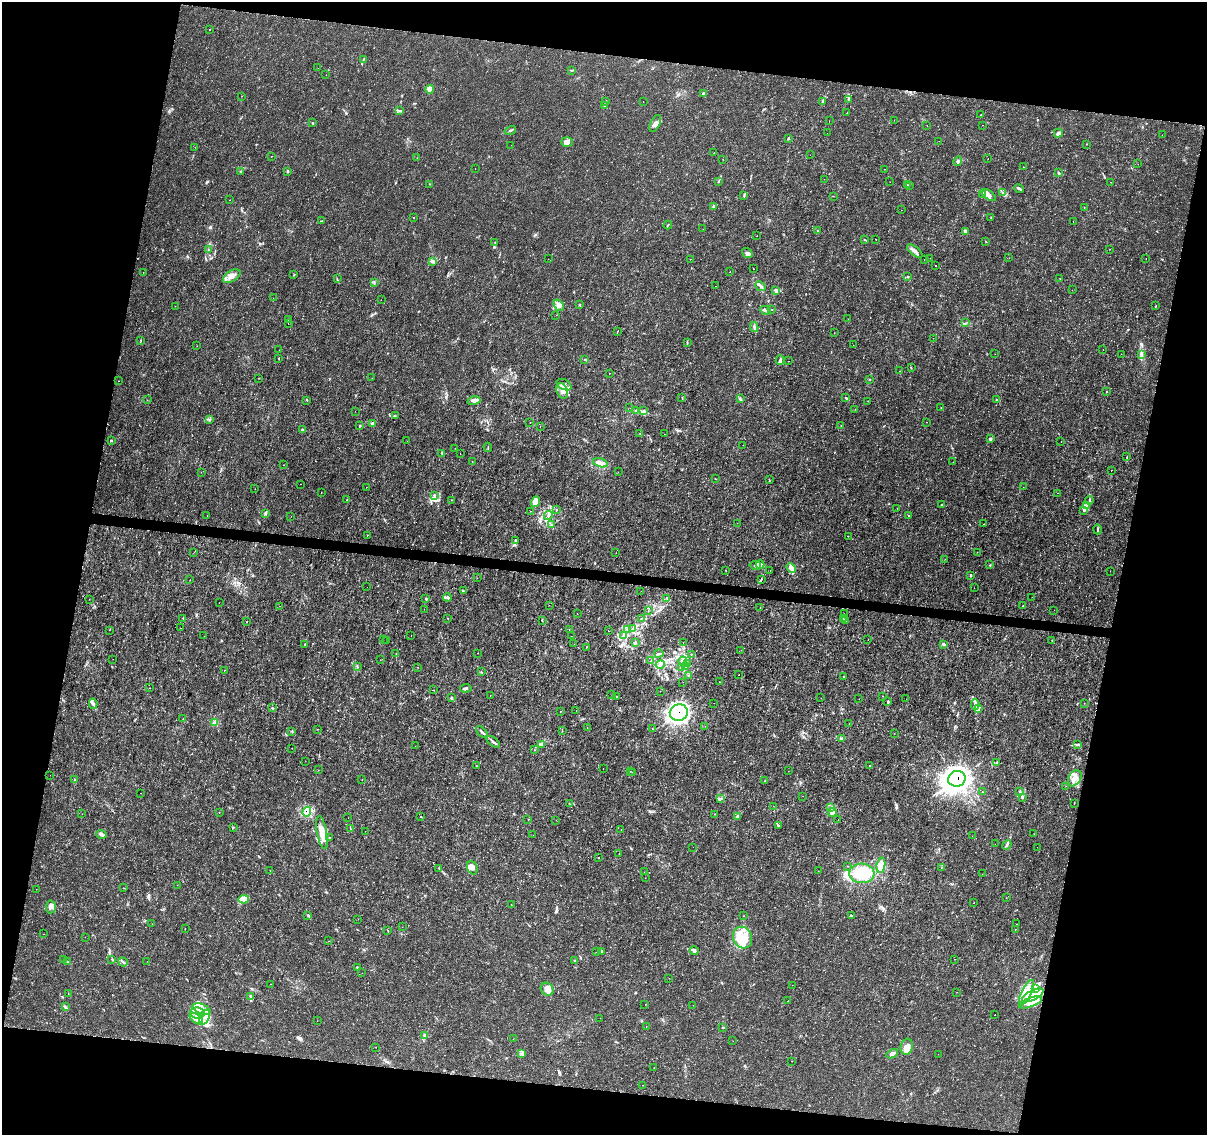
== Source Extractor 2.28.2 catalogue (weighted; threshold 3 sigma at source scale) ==
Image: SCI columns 14-4832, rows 287-4816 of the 4832 x 5042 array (HDU 1 of 3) = the unmasked area's bounding box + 8 px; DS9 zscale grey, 4 x 4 block average (1 PNG px = mean of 4 x 4 image px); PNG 1209 x 1137 px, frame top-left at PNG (2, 2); each listed source drawn as its Kron ellipse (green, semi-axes under 4 px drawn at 4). Shown black and unused: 24% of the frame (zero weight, under 3 of 4 exposures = <1% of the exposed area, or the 3 px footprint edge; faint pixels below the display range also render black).
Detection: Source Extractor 2.28.2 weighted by HDU 2 'WHT'. Background 0.00203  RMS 7.8e-04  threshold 0.00352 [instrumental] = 3 sigma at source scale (4.5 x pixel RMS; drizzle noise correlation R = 1.50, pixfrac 1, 0.0396/0.0396 arcsec/px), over >= 5 px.
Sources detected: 525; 1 too faint to see at this stretch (4 x 4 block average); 7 inside a brighter object's white glare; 9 cosmic-ray / hot-pixel residue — neither listed nor drawn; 4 coinciding with a brighter row at this scale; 33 inside a brighter listed object's ellipse — not listed separately; the other 471 listed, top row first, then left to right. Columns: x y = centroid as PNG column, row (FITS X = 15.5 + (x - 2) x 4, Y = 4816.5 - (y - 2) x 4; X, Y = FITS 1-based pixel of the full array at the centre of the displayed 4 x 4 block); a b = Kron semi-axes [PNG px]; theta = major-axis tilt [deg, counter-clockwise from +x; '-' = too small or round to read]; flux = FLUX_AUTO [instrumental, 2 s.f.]
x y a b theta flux
209 29 2 2 - 0.19
363 59 2 2 - 0.24
318 68 2 2 - 0.27
572 70 2 2 - 0.22
326 75 2 2 - 0.089
430 89 4 4 - 3.5
703 93 4 2 - 0.62
241 96 2 2 - 0.1
849 99 3 3 - 0.73
606 101 2 2 - 0.21
643 101 2 2 - 0.067
823 101 2 2 - 0.29
605 106 2 2 - 0.2
400 110 3 2 - 0.51
847 113 2 2 - 0.18
981 115 2 2 - 0.59
894 120 2 2 - 0.095
829 121 2 2 - 0.17
312 123 2 2 - 0.16
655 124 9 4 64 2.1
927 125 2 2 - 0.11
983 125 2 2 - 0.12
510 130 6 2 15 0.75
827 133 2 2 - 0.24
1058 133 4 2 - 1.6
1162 135 2 2 - 0.089
788 138 4 2 - 0.45
939 141 2 2 - 0.14
567 142 6 5 - 2.6
1087 144 2 2 - 0.15
511 145 2 2 - 0.065
195 147 2 2 - 0.17
714 153 2 2 - 0.46
810 155 2 2 - 0.062
271 156 2 2 - 0.18
417 158 2 2 - 0.08
723 159 2 2 - 0.13
988 159 2 2 - 0.18
958 161 5 3 - 1
1138 164 2 2 - 0.098
1024 167 2 2 - 0.16
475 169 2 2 - 0.1
884 169 2 2 - 0.14
241 172 3 2 - 0.31
287 172 3 2 - 0.48
1059 173 3 2 - 0.63
824 179 2 2 - 0.095
719 181 2 2 - 0.19
890 182 2 2 - 0.12
1111 182 2 2 - 0.4
429 184 2 2 - 0.16
907 184 2 2 - 0.2
909 186 2 2 - 0.22
1019 188 5 2 - 0.91
1003 193 3 2 - 0.42
982 194 2 2 - 0.27
989 195 8 4 -37 2.4
744 196 2 2 - 0.2
833 196 2 2 - 0.11
230 200 2 2 - 0.075
713 206 3 3 - 0.53
1084 207 2 2 - 0.11
901 210 2 2 - 0.26
413 217 2 2 - 0.16
991 217 2 2 - 0.17
322 221 3 2 - 0.31
1073 221 2 2 - 0.37
668 225 4 2 - 0.43
703 229 2 2 - 0.069
818 231 2 2 - 0.32
965 231 3 3 - 1
757 236 2 2 - 0.11
864 240 2 2 - 0.2
876 240 2 2 - 0.12
986 241 2 2 - 0.14
495 242 3 2 - 0.34
1109 249 2 2 - 0.21
208 250 2 2 - 0.33
915 251 9 3 -37 2.1
747 253 6 4 -35 1.4
930 258 2 2 - 0.11
1009 258 2 2 - 0.078
1146 258 2 2 - 0.14
548 259 2 2 - 0.07
690 259 2 2 - 0.24
924 260 2 2 - 0.11
432 261 3 3 - 0.74
936 266 2 2 - 0.96
753 269 2 2 - 0.17
730 272 2 2 - 0.081
143 273 2 2 - 0.095
294 274 2 2 - 0.29
232 276 10 5 31 3.5
908 276 2 2 - 0.3
1060 278 2 2 - 0.14
337 279 3 2 - 0.33
374 282 2 2 - 0.33
715 286 2 2 - 0.23
760 286 6 2 -41 1.2
775 290 4 2 - 0.66
1072 290 2 2 - 0.12
273 298 2 2 - 0.072
381 300 2 2 - 0.17
559 305 6 4 -53 2.3
579 305 2 2 - 0.43
175 306 2 2 - 0.073
1155 306 2 2 - 0.17
772 309 2 2 - 0.21
765 310 5 2 - 0.96
556 315 2 2 - 0.11
848 318 2 2 - 0.067
289 320 2 2 - 0.12
288 323 2 2 - 0.065
966 323 2 2 - 0.13
754 327 5 3 - 0.89
617 332 3 2 - 0.24
834 333 2 2 - 0.12
933 338 2 2 - 0.07
141 341 2 2 - 0.19
687 343 2 2 - 0.29
853 345 2 2 - 0.089
197 346 2 2 - 0.082
1103 349 2 2 - 0.18
279 350 2 2 - 0.061
995 354 2 2 - 0.12
1121 354 2 2 - 0.087
1142 354 2 2 - 0.35
279 359 2 2 - 0.21
585 360 2 2 - 0.2
780 360 5 3 - 0.76
789 361 2 2 - 0.18
911 368 2 2 - 0.26
899 371 2 2 - 0.25
609 373 2 2 - 0.084
258 378 2 2 - 0.15
372 378 2 2 - 0.17
869 379 2 2 - 0.19
119 381 2 2 - 0.12
564 385 8 5 -28 2.6
562 391 8 5 -69 3.5
1106 392 2 2 - 0.23
682 398 2 2 - 0.23
846 398 3 2 - 0.38
740 399 3 2 - 0.46
147 400 2 2 - 0.12
307 400 2 2 - 0.25
996 400 2 2 - 0.17
474 401 7 4 15 2
868 401 2 2 - 0.087
941 407 2 2 - 0.12
630 408 2 2 - 0.09
855 409 2 2 - 0.088
355 411 2 2 - 0.1
636 411 3 2 - 0.37
644 411 2 2 - 0.23
395 416 2 2 - 0.17
210 419 2 2 - 0.23
926 422 2 2 - 0.096
530 423 2 2 - 0.26
372 424 3 2 - 0.95
360 426 2 2 - 0.3
540 426 2 2 - 0.17
841 426 2 2 - 0.18
302 430 4 2 - 0.67
640 433 2 2 - 0.098
664 434 2 2 - 0.092
991 439 3 3 - 0.65
111 441 2 2 - 0.51
407 441 2 2 - 0.074
1061 442 2 2 - 0.078
743 445 2 2 - 0.063
488 447 4 2 - 0.28
455 448 2 2 - 0.064
442 454 3 2 - 0.41
460 454 2 2 - 0.096
1127 457 3 2 - 0.19
472 461 2 2 - 0.14
953 462 2 2 - 0.085
600 463 8 4 -14 2.6
283 465 2 2 - 0.095
1112 470 2 2 - 0.16
201 472 2 2 - 0.092
618 472 2 2 - 0.075
715 479 2 2 - 0.2
769 480 3 2 - 0.23
301 484 2 2 - 0.29
366 487 2 2 - 0.15
1023 487 2 2 - 0.4
255 489 2 2 - 0.093
321 492 2 2 - 0.19
1058 493 2 2 - 0.15
434 495 4 2 - 0.72
347 500 2 2 - 0.19
451 500 2 2 - 0.27
1089 500 4 2 - 0.47
536 502 5 3 - 1.8
941 505 2 2 - 0.23
1086 505 4 2 - 0.48
897 508 2 2 - 0.081
556 510 3 2 - 0.24
531 511 2 2 - 0.15
1084 511 3 2 - 0.34
265 513 3 2 - 0.55
207 515 2 2 - 0.077
548 515 4 2 - 0.85
291 516 2 2 - 0.075
909 516 2 2 - 0.34
737 523 2 2 - 0.1
984 524 2 2 - 0.16
552 525 2 2 - 0.31
1097 529 5 2 - 0.54
367 535 2 2 - 0.21
848 536 2 2 - 0.13
515 540 2 2 - 0.35
194 552 2 2 - 0.38
977 552 2 2 - 0.16
616 553 2 2 - 0.086
945 559 2 2 - 0.093
760 564 4 3 - 1.8
755 565 6 3 -12 1.3
990 565 2 2 - 0.21
791 568 5 3 - 5.3
770 570 2 2 - 0.21
726 571 2 2 - 0.15
1110 571 2 2 - 0.056
971 575 3 2 - 0.49
477 578 2 2 - 0.41
761 579 2 2 - 0.33
190 580 2 2 - 0.14
367 587 2 2 - 0.068
974 588 2 2 - 0.11
463 591 2 2 - 0.25
641 591 2 2 - 0.075
447 597 4 2 - 0.77
1032 597 2 2 - 0.14
667 598 3 2 - 0.3
89 599 2 2 - 0.14
426 599 3 2 - 0.37
219 603 2 2 - 0.084
549 605 2 2 - 0.096
280 606 2 2 - 0.1
1022 606 2 2 - 0.39
760 607 2 2 - 0.26
424 609 2 2 - 0.092
648 610 3 2 - 0.2
1054 610 2 2 - 0.13
577 614 2 2 - 0.57
844 614 2 2 - 0.077
183 618 2 2 - 1.6
448 618 3 2 - 0.19
843 618 3 2 - 0.2
641 619 2 2 - 0.17
542 621 3 2 - 0.24
846 621 2 2 - 0.18
247 622 2 2 - 0.17
181 628 2 2 - 1.1
569 629 2 2 - 0.56
632 629 3 2 - 0.47
109 630 2 2 - 0.13
627 630 3 2 - 0.38
608 631 2 2 - 0.48
623 635 2 2 - 0.33
204 636 2 2 - 0.075
411 636 2 2 - 0.11
571 636 2 2 - 0.14
868 639 2 2 - 0.068
383 640 2 2 - 0.071
387 640 2 2 - 0.13
1052 640 2 2 - 0.25
635 642 3 3 - 0.61
683 643 2 2 - 0.13
305 644 3 2 - 0.3
574 644 2 2 - 0.049
944 644 3 2 - 0.65
587 647 2 2 - 1.3
741 650 2 2 - 0.093
478 653 2 2 - 0.13
659 653 4 2 - 0.74
396 654 2 2 - 0.15
691 654 2 2 - 0.27
113 659 2 2 - 0.097
380 660 2 2 - 0.12
651 661 2 2 - 0.23
683 661 4 3 - 1.4
687 663 2 2 - 0.36
660 664 4 3 - 0.97
357 667 3 2 - 0.38
418 667 2 2 - 0.095
681 667 3 2 - 0.36
685 667 2 2 - 0.18
225 670 2 2 - 0.19
481 672 2 2 - 0.19
739 675 2 2 - 0.13
689 676 3 2 - 0.29
844 677 2 2 - 0.43
683 682 2 2 - 0.065
720 682 2 2 - 0.32
150 688 2 2 - 0.17
466 688 6 3 5 1
434 690 2 2 - 0.33
660 691 2 2 - 0.15
612 695 2 2 - 0.072
490 696 2 2 - 0.47
883 696 2 2 - 0.16
617 697 2 2 - 0.29
451 698 3 2 - 0.28
821 698 2 2 - 0.084
859 699 2 2 - 0.1
906 699 2 2 - 0.072
888 702 3 2 - 0.57
714 703 2 2 - 0.08
1084 703 2 2 - 0.12
93 704 5 3 - 1.2
975 705 5 2 - 1.1
273 708 2 2 - 0.15
978 709 3 2 - 0.57
560 711 2 2 - 0.26
576 711 2 2 - 0.1
679 713 9 8 - 220
183 719 2 2 - 0.13
215 723 3 3 - 2.7
849 724 2 2 - 0.16
705 726 2 2 - 0.12
587 728 2 2 - 0.17
317 729 2 2 - 0.22
652 729 2 2 - 0.6
292 731 2 2 - 0.2
562 731 2 2 - 0.46
482 732 7 2 -46 1.2
894 734 2 2 - 0.071
842 738 3 3 - 0.68
493 742 8 2 -39 1.3
1077 744 4 2 - 0.49
541 745 2 2 - 0.34
415 746 2 2 - 0.074
292 748 2 2 - 0.13
534 750 2 2 - 0.13
305 761 2 2 - 0.16
997 762 2 2 - 0.28
476 766 2 2 - 0.1
869 766 2 2 - 0.8
603 768 2 2 - 0.084
318 770 2 2 - 0.1
630 771 2 2 - 0.11
788 771 2 2 - 0.081
632 772 2 2 - 0.29
50 775 2 2 - 0.088
1075 778 9 6 57 4.2
362 779 2 2 - 0.2
957 779 9 7 23 610
74 780 2 2 - 0.23
765 781 2 2 - 0.49
1066 786 2 2 - 0.14
1020 791 3 2 - 0.47
982 792 2 2 - 0.14
140 793 2 2 - 0.11
803 796 2 2 - 0.067
1022 798 3 2 - 0.47
721 799 4 2 - 0.7
569 803 2 2 - 0.16
1074 804 2 2 - 0.14
773 806 2 2 - 0.088
831 808 4 3 - 0.86
219 812 2 2 - 0.14
307 812 5 4 - 6.8
832 813 4 3 - 1.1
82 814 2 2 - 0.16
715 814 2 2 - 0.12
420 816 2 2 - 0.28
737 816 4 3 - 0.8
348 818 2 2 - 0.57
528 819 2 2 - 0.11
556 820 2 2 - 0.079
838 820 2 2 - 0.13
779 825 3 2 - 0.54
233 827 2 2 - 0.23
350 829 2 2 - 0.18
621 829 2 2 - 0.22
365 831 2 2 - 0.083
322 832 16 5 -80 5.4
102 834 5 3 - 1.2
1034 834 2 2 - 0.081
533 835 2 2 - 0.094
972 836 2 2 - 0.12
330 838 2 2 - 0.12
995 844 2 2 - 0.15
1007 845 5 2 - 0.72
693 847 2 2 - 0.086
1037 847 2 2 - 0.069
619 854 2 2 - 0.16
599 857 2 2 - 0.18
881 865 7 3 79 5.7
848 866 2 2 - 0.12
439 868 2 2 - 0.18
472 868 7 5 -68 2.4
941 868 2 2 - 0.089
270 870 2 2 - 0.093
818 871 2 2 - 0.076
644 872 2 2 - 0.078
862 873 13 9 -4 13
982 874 2 2 - 0.12
645 878 2 2 - 0.2
177 885 2 2 - 0.12
124 888 2 2 - 0.079
36 889 2 2 - 0.089
1006 898 2 2 - 0.1
244 899 5 3 - 1.9
974 903 2 2 - 0.2
511 905 2 2 - 0.24
51 907 6 5 - 1.8
308 915 3 2 - 0.38
851 915 2 2 - 0.29
743 916 2 2 - 0.11
358 919 2 2 - 0.082
152 924 2 2 - 0.12
1017 924 2 2 - 0.4
402 927 2 2 - 0.067
185 928 2 2 - 0.095
1015 929 2 2 - 0.23
388 930 2 2 - 0.18
44 934 2 2 - 0.15
85 937 2 2 - 0.089
743 938 11 9 -72 8.3
329 941 2 2 - 0.3
694 950 4 3 - 0.86
602 951 2 2 - 0.24
596 952 2 2 - 0.079
64 959 3 2 - 0.27
112 959 2 2 - 0.18
955 959 2 2 - 0.085
67 961 2 2 - 0.23
147 961 2 2 - 0.096
575 961 2 2 - 0.23
123 962 5 2 - 0.68
357 967 3 2 - 0.35
362 973 2 2 - 0.11
669 978 2 2 - 0.097
270 984 2 2 - 0.09
792 985 2 2 - 0.11
547 989 7 6 - 3
1035 989 4 2 - 0.66
957 992 2 2 - 0.13
1026 993 14 5 64 5.4
68 994 2 2 - 0.17
1033 995 11 5 26 5.8
250 996 2 2 - 0.27
788 1001 2 2 - 0.095
1031 1002 12 4 21 4.9
645 1004 2 2 - 0.093
693 1005 2 2 - 0.13
65 1007 2 2 - 0.36
202 1009 9 5 -22 4
197 1013 7 5 -10 4.5
995 1015 2 2 - 0.66
205 1017 8 5 66 3.5
600 1018 2 2 - 0.085
196 1019 8 3 -37 2.4
317 1021 2 2 - 0.13
646 1026 2 2 - 0.12
723 1027 3 2 - 0.53
424 1036 3 2 - 0.6
513 1039 2 2 - 0.064
733 1041 2 2 - 0.075
376 1047 2 2 - 0.097
907 1047 8 6 73 4.7
521 1053 4 2 - 0.69
892 1054 6 3 24 1.7
938 1054 2 2 - 0.059
792 1061 2 2 - 0.083
654 1068 2 2 - 0.21
643 1085 2 2 - 0.094
Overlapping masked pixels (flux is a lower limit): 3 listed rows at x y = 679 713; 957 779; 307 812
Diffuse or blended objects may show on this block-average render without a row.